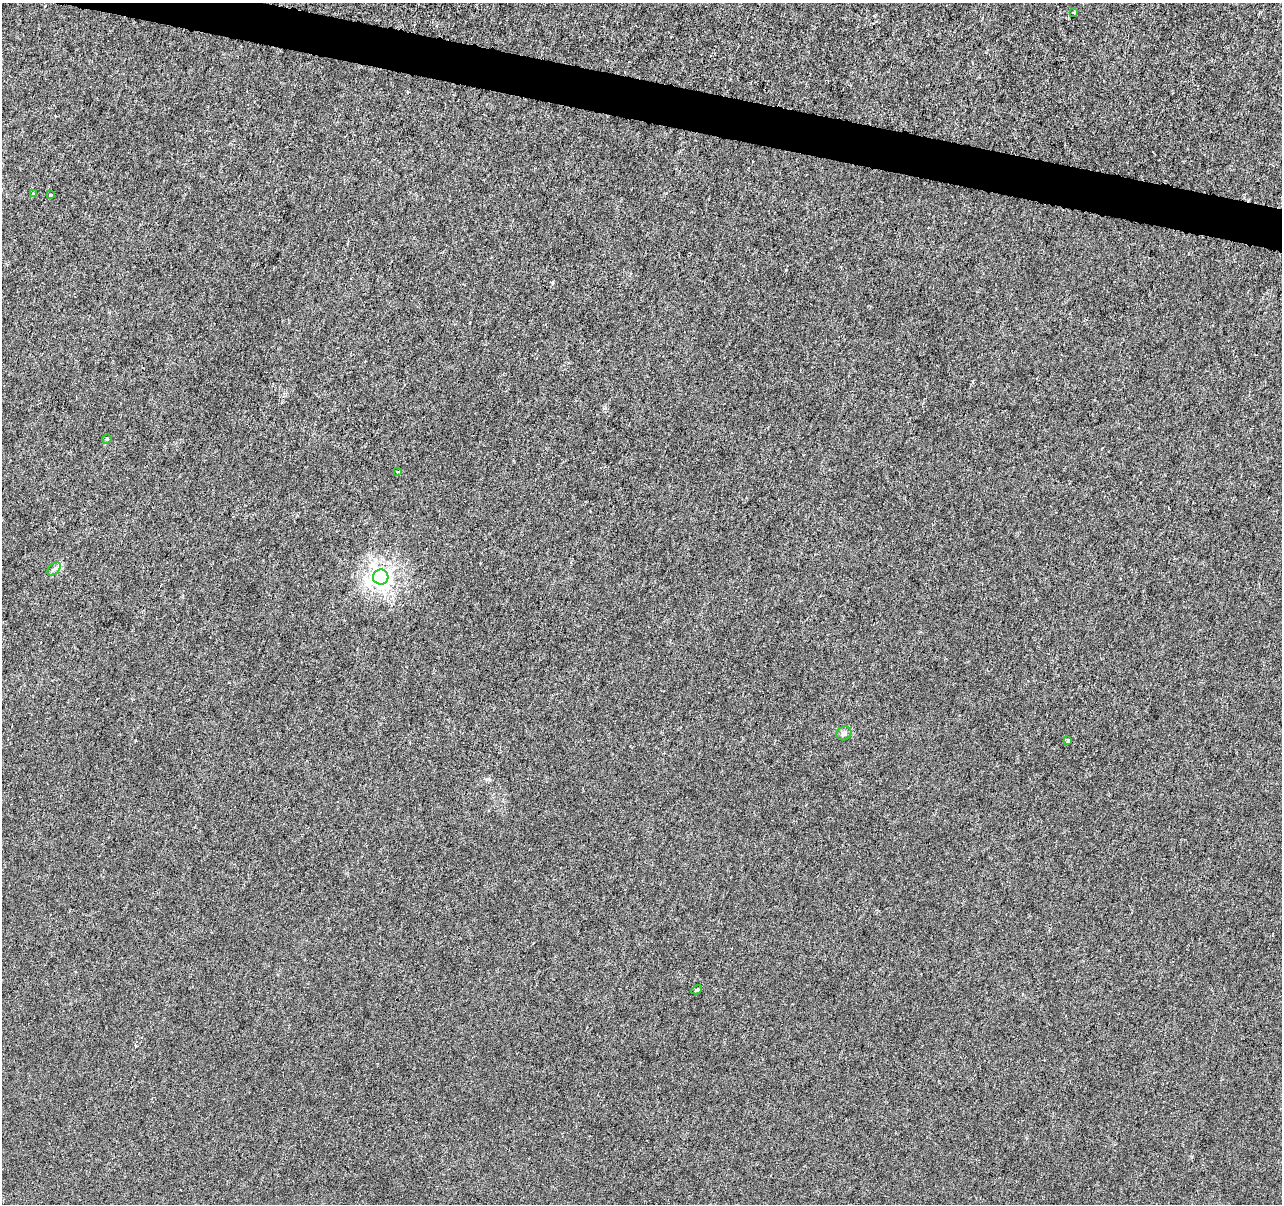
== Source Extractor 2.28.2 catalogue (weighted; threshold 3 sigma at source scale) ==
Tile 11 of 4 x 4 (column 3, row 3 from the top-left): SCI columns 2561-3840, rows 1424-2625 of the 5128 x 5312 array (HDU 1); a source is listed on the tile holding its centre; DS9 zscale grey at full resolution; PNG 1284 x 1206 px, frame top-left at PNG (2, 3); each listed source drawn as its Kron ellipse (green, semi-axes under 4 px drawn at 4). Shown black and unused: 3% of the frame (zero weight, under 3 of 6 exposures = <1% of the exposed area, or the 3 px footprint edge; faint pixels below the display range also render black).
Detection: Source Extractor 2.28.2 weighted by HDU 2 'WHT'; one run over the whole footprint, this tile lists its part. Background -1.32e-04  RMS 0.0013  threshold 0.00513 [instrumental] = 3 sigma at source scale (4.09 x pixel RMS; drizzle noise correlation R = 1.36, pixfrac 0.8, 0.0396/0.0396 arcsec/px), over >= 5 px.
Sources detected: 10; all 10 listed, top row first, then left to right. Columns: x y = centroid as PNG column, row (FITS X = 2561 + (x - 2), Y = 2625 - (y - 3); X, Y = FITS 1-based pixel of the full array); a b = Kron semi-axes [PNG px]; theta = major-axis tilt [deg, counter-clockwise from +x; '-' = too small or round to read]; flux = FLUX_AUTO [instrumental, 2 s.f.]
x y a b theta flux
1074 13 3 2 - 0.14
33 193 4 3 - 0.12
51 195 3 3 - 0.1
107 439 5 4 - 0.14
398 472 3 3 - 0.12
54 569 8 5 44 0.29
381 577 7 7 - 61
844 733 8 6 36 0.37
1068 741 4 3 - 0.2
697 990 5 4 - 0.26
Unlisted compact peaks at least as high as the median listed source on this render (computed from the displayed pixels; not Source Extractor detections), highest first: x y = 786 270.